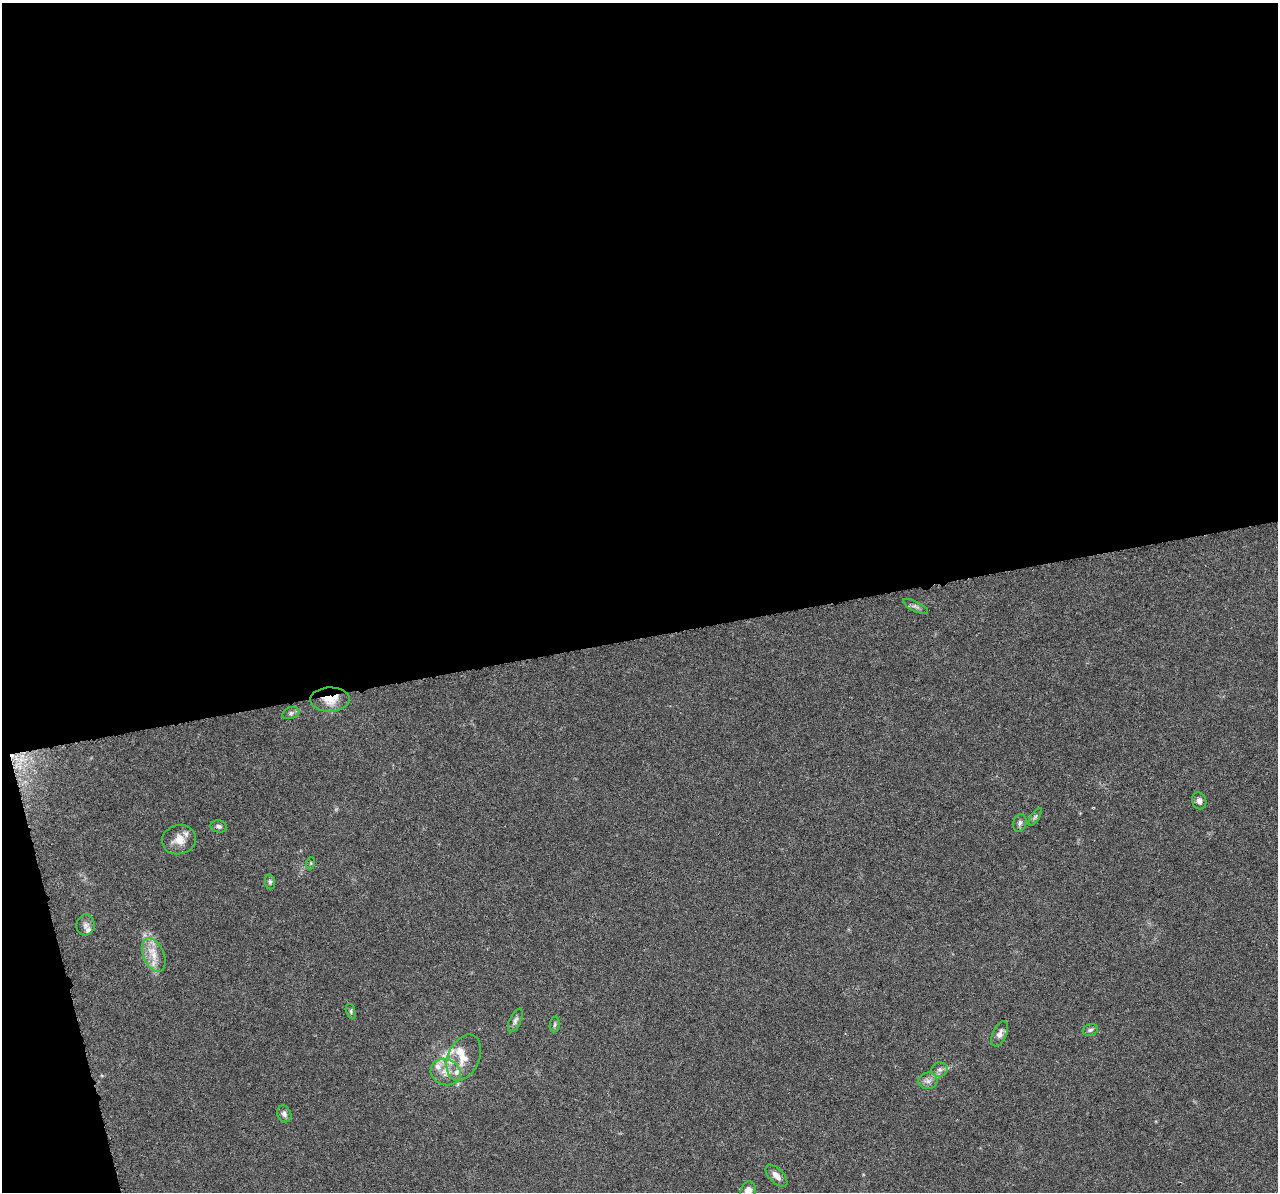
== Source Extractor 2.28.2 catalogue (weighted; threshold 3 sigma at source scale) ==
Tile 1 of 4 x 4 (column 1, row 1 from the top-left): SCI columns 2-1277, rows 3618-4807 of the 5108 x 4904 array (HDU 1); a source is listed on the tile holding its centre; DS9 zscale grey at full resolution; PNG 1280 x 1194 px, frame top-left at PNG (2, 3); each listed source drawn as its Kron ellipse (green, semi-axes under 4 px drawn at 4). Shown black and unused: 55% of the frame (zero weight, under 3 of 6 exposures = <1% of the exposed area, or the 3 px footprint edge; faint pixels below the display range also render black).
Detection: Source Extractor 2.28.2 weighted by HDU 2 'WHT'; one run over the whole footprint, this tile lists its part. Background 0.0444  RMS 0.0026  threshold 0.0106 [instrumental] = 3 sigma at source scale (4.09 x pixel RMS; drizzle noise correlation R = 1.36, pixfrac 0.8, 0.0396/0.0396 arcsec/px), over >= 5 px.
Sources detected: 30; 6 inside a brighter listed object's ellipse — not listed separately; the other 24 listed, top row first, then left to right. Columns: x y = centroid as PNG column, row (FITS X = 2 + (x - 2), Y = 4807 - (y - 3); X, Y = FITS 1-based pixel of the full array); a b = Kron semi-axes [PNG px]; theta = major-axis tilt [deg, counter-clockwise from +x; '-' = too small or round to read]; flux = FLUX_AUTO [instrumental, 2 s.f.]
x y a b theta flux
915 606 14 5 -26 0.81
330 699 20 12 1 4.7
291 713 9 5 20 0.61
1199 801 9 7 -72 0.95
1035 817 10 4 58 0.53
1020 823 9 6 73 0.73
219 826 8 6 -13 0.65
179 840 17 14 14 3.3
311 863 6 4 72 0.28
270 882 7 5 -82 0.5
86 925 10 9 - 1.1
154 955 18 10 -67 3.3
351 1011 8 4 -73 0.47
515 1021 12 5 65 0.85
555 1025 8 5 82 0.49
1090 1030 8 5 15 0.6
1000 1034 13 7 66 1.2
464 1058 24 15 66 4.1
940 1070 8 7 - 0.88
446 1072 15 13 -23 3
928 1081 9 8 - 1.2
284 1114 8 7 - 0.85
776 1176 14 7 -45 1.5
748 1190 9 7 66 1.9
Overlapping masked pixels (flux is a lower limit): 1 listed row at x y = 330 699
Isophote crosses this tile's border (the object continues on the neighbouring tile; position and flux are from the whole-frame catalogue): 1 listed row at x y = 748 1190